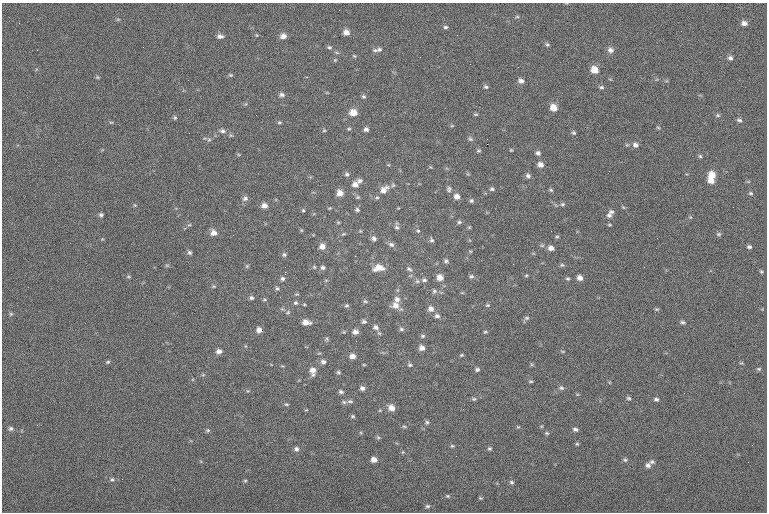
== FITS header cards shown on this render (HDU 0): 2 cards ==
NAXIS1  =                  765
NAXIS2  =                  510

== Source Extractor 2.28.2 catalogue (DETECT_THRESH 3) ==
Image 765 x 510 px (HDU 0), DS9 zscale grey, 1 PNG px = 1 image px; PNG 769 x 514 px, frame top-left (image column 1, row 510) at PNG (2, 3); no overlay
Background -0.307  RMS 7.8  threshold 23.4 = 3 sigma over >= 5 px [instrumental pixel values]
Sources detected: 204; all 204 listed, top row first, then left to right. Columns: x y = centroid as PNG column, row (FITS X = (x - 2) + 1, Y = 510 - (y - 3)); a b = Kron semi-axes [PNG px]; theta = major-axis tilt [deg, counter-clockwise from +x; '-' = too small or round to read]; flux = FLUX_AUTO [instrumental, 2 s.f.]
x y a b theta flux
517 17 6 3 0 650
118 19 6 3 18 570
744 23 7 5 -6 2200
445 27 6 4 0 950
681 31 2 2 - 230
346 32 6 6 - 3100
256 35 6 3 -70 490
220 36 8 5 -9 1900
283 36 7 6 - 3000
547 45 6 4 -35 870
329 47 7 5 -18 900
379 49 9 7 14 1800
610 50 7 6 - 2200
354 56 5 4 - 550
730 58 5 5 - 1400
335 60 6 3 44 550
594 70 7 6 - 6300
230 75 6 4 -20 690
97 77 6 4 -13 620
521 81 7 5 -28 2000
486 87 6 5 - 1100
601 87 7 5 -11 970
282 95 7 5 0 1500
363 96 5 5 - 890
553 108 7 6 - 5500
353 113 7 6 - 5500
476 114 7 3 -8 610
718 115 6 5 - 780
175 118 6 4 90 770
739 120 7 5 -15 1100
111 122 6 3 -1 530
279 122 6 4 -5 710
452 126 6 4 -17 530
658 128 5 3 - 560
349 129 5 4 - 670
366 129 5 5 - 1600
324 130 5 4 - 650
222 131 8 6 -6 1600
574 133 6 5 - 900
470 139 6 6 - 1000
209 140 7 5 29 820
487 144 2 2 - 4000
627 145 6 4 -18 630
635 145 7 6 - 2100
511 150 4 4 - 500
478 151 6 5 - 820
538 153 6 5 - 1500
700 156 5 5 - 750
540 165 7 6 - 2700
430 167 5 3 - 470
347 174 6 5 - 1200
712 175 7 7 - 5900
528 176 6 6 - 1400
711 180 7 5 -24 4600
360 181 8 6 4 1700
355 184 7 7 - 2800
449 189 7 6 - 1200
492 189 6 5 - 1000
384 190 13 8 41 4700
551 190 5 4 - 770
340 193 7 6 - 4200
750 193 6 4 -15 740
457 196 7 7 - 2800
358 197 6 5 - 730
377 197 5 4 - 680
245 198 8 7 - 1600
471 201 5 5 - 990
562 204 6 5 - 940
135 205 5 4 - 570
264 206 7 6 - 2700
623 207 5 3 - 520
330 208 5 3 - 510
303 210 5 4 - 660
357 210 5 5 - 1000
611 212 7 5 -15 1200
101 215 5 5 - 1100
609 215 8 7 - 1600
690 217 5 3 - 510
459 222 6 5 - 950
189 225 6 3 18 630
396 226 9 5 -86 1400
469 227 4 4 - 580
301 230 5 4 - 550
360 231 4 4 - 470
418 231 5 5 - 730
213 233 7 7 - 3000
343 234 6 4 24 700
718 234 6 5 - 910
233 235 3 2 - 590
557 237 5 3 - 570
374 238 6 5 - 1600
657 238 2 2 - 430
431 240 7 5 -74 1100
391 244 8 6 -30 1600
322 246 7 6 - 3200
749 247 5 4 - 1000
551 248 7 6 - 2500
470 251 5 3 - 490
189 252 6 5 - 1100
284 255 6 6 - 1000
355 256 3 2 - 540
446 261 6 5 - 1200
513 264 2 2 - 970
167 265 6 4 0 680
562 265 5 5 - 780
247 266 5 5 - 690
314 267 5 4 - 710
323 267 6 5 - 1300
644 267 2 2 - 610
379 268 12 7 6 6000
409 269 9 6 -35 1400
285 272 2 2 - 4200
761 272 4 4 - 660
526 275 5 4 - 610
471 276 6 5 - 1100
128 277 7 3 -8 640
440 277 7 6 - 4100
580 278 6 5 - 2800
283 279 6 5 - 1200
568 279 5 5 - 800
424 280 6 5 - 1200
417 281 6 5 - 1100
214 286 7 3 18 630
277 288 6 5 - 840
434 291 6 6 - 1200
462 293 6 3 18 510
251 298 6 5 - 1100
397 299 9 8 - 2500
264 300 5 3 - 570
365 301 6 5 - 780
295 303 6 6 - 1000
346 305 6 5 - 850
396 305 10 8 -2 3800
487 305 6 4 18 720
431 309 7 7 - 2600
656 309 6 4 -1 700
288 312 6 4 33 730
11 314 6 5 - 710
437 316 7 5 -2 1500
526 318 7 5 14 1100
306 322 8 5 -6 3700
364 322 6 5 - 1200
683 322 6 4 -10 980
376 327 8 7 - 2000
401 329 6 5 - 1100
259 330 6 6 - 2700
355 332 7 5 -9 2400
485 332 5 4 - 690
423 336 6 5 - 860
327 339 6 5 - 770
422 348 6 6 - 2700
219 351 6 5 - 2400
563 351 6 3 0 500
461 355 5 4 - 650
352 356 5 4 - 2700
108 362 5 4 - 740
323 362 7 6 - 1700
531 364 6 4 -71 600
364 365 5 3 - 440
410 365 7 5 -18 910
759 369 6 4 0 750
313 370 9 7 87 3500
477 370 6 5 - 1100
338 372 5 5 - 910
531 381 6 3 1 580
362 388 5 4 - 1800
561 388 7 5 -7 1100
248 391 6 4 -16 620
341 392 7 5 -31 1100
684 393 3 2 - 380
629 398 7 5 -15 970
474 399 6 5 - 790
656 399 6 4 0 1100
350 401 8 5 0 1100
344 402 6 6 - 990
286 404 6 4 -6 650
391 408 7 6 - 3900
306 410 5 3 - 420
380 410 5 3 - 520
353 416 6 4 -1 780
427 422 6 5 - 1000
37 425 3 2 - 390
404 426 5 4 - 660
518 427 5 4 - 510
10 428 7 6 - 1200
575 429 6 4 -12 1400
208 430 6 5 - 850
547 433 6 4 -21 720
378 437 6 5 - 790
577 444 5 4 - 660
452 446 5 4 - 660
489 448 5 5 - 860
296 449 6 6 - 1500
403 452 5 3 - 480
374 459 6 5 - 2900
625 460 6 5 - 950
652 462 6 5 - 1000
648 465 6 6 - 1900
112 479 6 5 - 860
245 481 5 4 - 650
511 482 6 4 -31 880
448 496 6 4 -26 740
480 498 4 3 - 590
427 506 6 4 1 920